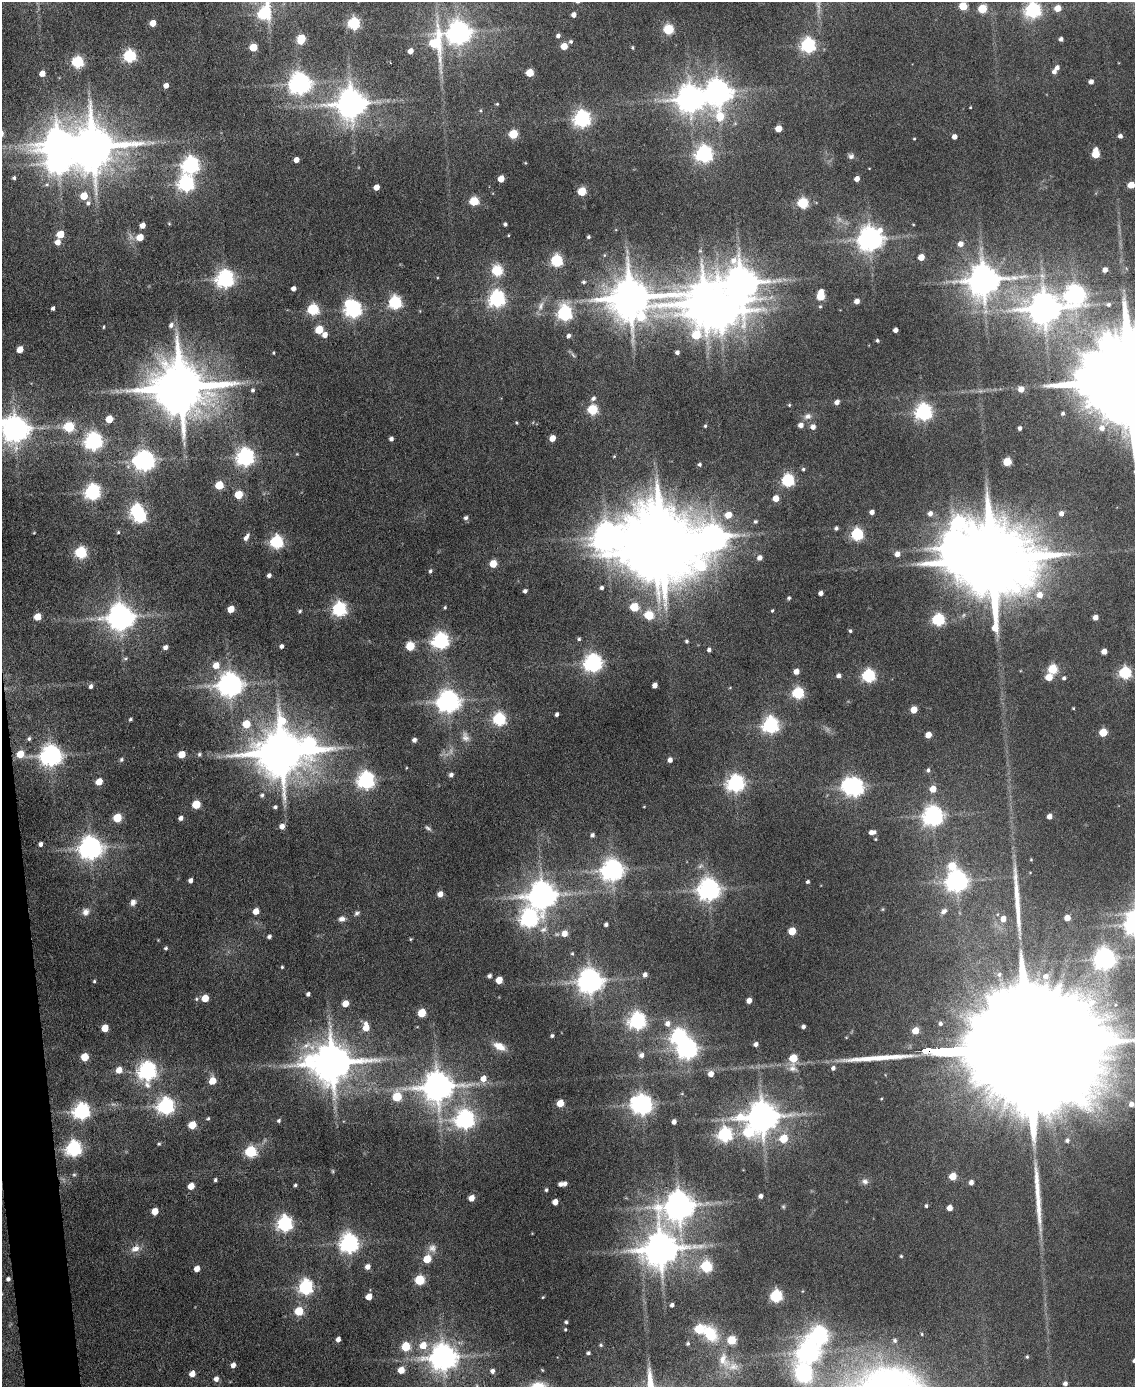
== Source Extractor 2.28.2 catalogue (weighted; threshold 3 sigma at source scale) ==
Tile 7 of 4 x 3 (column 3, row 2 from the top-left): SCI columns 2268-3400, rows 1618-3002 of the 4534 x 4512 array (HDU 1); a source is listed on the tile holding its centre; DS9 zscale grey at full resolution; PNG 1137 x 1389 px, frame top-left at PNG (2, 2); no overlay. Shown black and unused: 2% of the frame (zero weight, under 4 of 8 exposures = <1% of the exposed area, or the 3 px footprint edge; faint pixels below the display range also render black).
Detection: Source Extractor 2.28.2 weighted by HDU 2 'WHT'; one run over the whole footprint, this tile lists its part. Background 0.0942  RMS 0.0056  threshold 0.0228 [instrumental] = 3 sigma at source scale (4.09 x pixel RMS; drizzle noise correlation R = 1.36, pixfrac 0.8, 0.05/0.05 arcsec/px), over >= 5 px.
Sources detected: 412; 3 too faint to see at this stretch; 10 inside a brighter object's white glare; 3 long thin detections or spike segments (spike, bleed or trail) — not listed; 2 inside a brighter listed object's ellipse — not listed separately; the other 394 listed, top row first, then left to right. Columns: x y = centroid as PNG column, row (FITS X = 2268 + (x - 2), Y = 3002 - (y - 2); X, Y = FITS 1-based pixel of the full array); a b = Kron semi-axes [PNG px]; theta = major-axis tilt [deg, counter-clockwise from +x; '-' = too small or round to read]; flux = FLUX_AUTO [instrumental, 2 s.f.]
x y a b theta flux
963 6 5 5 - 20
1058 8 5 5 - 7.1
982 9 5 5 - 24
1032 10 6 6 - 170
263 14 10 6 70 59
574 15 4 4 - 2.8
153 23 5 4 - 7.5
354 23 6 5 - 76
668 29 5 5 - 38
459 33 8 7 - 530
558 36 4 4 - 1.7
301 39 7 5 70 22
1061 39 4 4 - 1.6
571 41 5 5 - 1
434 43 18 10 -89 40
808 45 6 6 - 140
564 46 5 5 - 8.9
253 47 5 5 - 15
633 48 4 4 - 0.69
410 51 4 4 - 4.7
129 56 6 6 - 81
77 62 6 5 - 64
1057 67 5 4 - 2.4
1054 72 6 5 - 2.3
42 73 5 4 - 5.5
530 73 5 5 - 16
1091 82 4 4 - 2.9
300 84 7 7 - 450
166 85 4 4 - 3.3
718 92 9 8 - 660
690 99 9 8 - 750
351 104 9 8 - 1000
497 104 4 4 - 0.59
970 107 3 2 - 0.43
480 110 5 3 - 0.53
720 116 13 8 -73 18
582 119 6 6 - 210
778 128 5 5 - 8.7
513 134 5 5 - 26
1120 136 4 4 - 2
954 137 4 4 - 3.2
914 139 3 3 - 0.47
93 147 13 12 - 2500
704 154 6 6 - 210
1095 154 7 5 86 19
851 156 8 7 - 1.6
296 160 4 4 - 4
525 163 4 3 - 0.41
190 165 7 7 - 200
14 178 4 4 - 1.1
501 179 5 5 - 9.4
857 179 4 4 - 3.6
186 183 7 7 - 160
1131 185 5 5 - 12
376 187 5 4 - 5.3
582 191 5 5 - 25
84 196 5 5 - 12
474 201 5 5 - 29
88 203 6 6 - 1.6
803 203 5 5 - 49
169 223 4 4 - 0.55
505 224 4 3 - 1.2
913 224 4 2 - 0.36
142 225 5 4 - 4.4
60 234 5 5 - 12
508 235 4 2 - 0.43
140 237 5 5 - 9.4
588 237 3 3 - 0.95
870 239 8 7 - 610
58 242 5 5 - 4.2
960 244 5 5 - 3.5
604 255 5 4 - 0.6
921 257 5 4 - 7.9
556 261 6 5 - 73
1105 270 5 4 - 3.1
497 271 6 5 - 46
225 279 7 6 - 240
984 280 10 9 - 1200
583 282 6 5 - 1.1
741 283 13 11 -52 1400
293 288 4 4 - 2.5
821 295 8 5 84 22
1075 295 8 8 - 310
630 298 14 12 -15 2300
497 299 7 6 - 200
857 301 4 4 - 3.5
395 302 6 6 - 92
705 303 17 11 71 1800
1108 304 7 6 - 1.5
540 306 15 7 69 3.5
820 306 5 4 - 0.67
53 308 4 3 - 1.4
1044 308 10 9 - 1100
313 309 6 5 - 59
353 309 8 7 - 210
564 313 7 6 - 140
171 325 7 6 - 2.3
103 327 3 2 - 0.53
319 330 5 5 - 19
895 330 4 4 - 2.6
325 335 5 5 - 4.1
569 336 5 4 - 1.7
877 340 4 4 - 0.88
20 349 5 4 - 7.4
677 352 4 4 - 1.6
273 353 3 3 - 0.47
573 355 8 4 -46 1
1131 380 40 20 2 23000
181 387 15 14 - 4000
1021 389 5 5 - 5.5
253 390 5 4 - 0.99
593 398 6 5 - 1.5
837 402 5 4 - 2.9
789 405 5 4 - 0.62
592 410 5 5 - 43
923 412 6 6 - 210
1063 413 4 4 - 1.1
808 416 10 8 18 2.8
109 419 5 5 - 11
516 423 4 3 - 0.54
801 425 5 5 - 3.4
705 426 4 3 - 0.72
69 427 6 5 - 42
813 427 5 5 - 3.1
1020 428 4 4 - 1.6
1102 428 8 7 - 4.1
15 429 9 8 - 760
552 438 5 4 - 6.2
391 439 4 4 - 1.8
93 441 7 6 - 230
614 456 4 3 - 0.47
245 457 7 6 - 260
145 461 7 6 - 370
1007 462 5 5 - 22
700 464 4 4 - 1.1
803 469 4 4 - 0.87
787 480 6 6 - 87
219 485 5 5 - 21
92 492 7 6 - 170
239 495 5 5 - 19
776 498 5 5 - 7.5
136 510 7 6 - 81
872 512 4 4 - 2.7
930 513 6 5 - 2.6
1061 513 5 5 - 2.9
728 515 6 6 - 8.3
466 518 5 5 - 1.4
755 521 5 5 - 1.1
958 523 14 10 -7 99
836 528 4 4 - 1.2
118 532 5 4 - 0.77
857 534 6 5 - 73
246 537 10 5 57 2.4
607 537 15 13 30 850
661 540 18 14 -30 5700
276 542 6 6 - 93
81 553 6 5 - 66
897 554 5 5 - 4
759 558 6 5 - 2.8
992 559 24 18 2 10000
493 564 5 5 - 14
430 571 4 4 - 1.2
269 575 4 4 - 1.7
602 588 4 4 - 1.4
525 591 4 3 - 1.4
821 593 4 4 - 2.4
1039 595 7 7 - 5.9
789 598 5 4 - 0.82
445 607 5 3 - 0.7
634 607 5 5 - 25
231 609 5 5 - 9.1
339 609 6 6 - 120
772 610 4 3 - 0.57
300 611 5 4 - 0.88
649 615 5 5 - 28
37 617 5 5 - 10
120 617 8 8 - 740
1095 617 4 4 - 4.4
938 619 6 6 - 81
850 631 4 4 - 0.92
579 639 5 4 - 0.89
440 641 7 6 - 180
687 641 4 4 - 0.91
281 646 4 4 - 1.8
410 646 5 5 - 21
165 647 5 5 - 2.2
709 650 4 4 - 1.6
1104 651 4 4 - 4.9
125 658 7 4 18 0.87
593 663 7 7 - 260
216 665 7 6 - 6.4
1053 669 5 5 - 34
796 671 5 4 - 4.2
1125 673 6 5 - 74
838 676 4 4 - 2
868 676 6 6 - 98
1049 677 5 5 - 11
1064 678 4 4 - 1.1
230 685 8 8 - 580
655 685 5 4 - 3.9
91 686 5 4 - 1.5
798 693 6 5 - 63
448 701 8 7 - 430
1073 708 3 2 - 0.48
914 710 5 5 - 11
557 714 4 3 - 1.5
130 719 4 4 - 0.81
499 719 6 6 - 83
246 724 6 5 - 15
770 725 7 6 - 180
1103 732 5 5 - 19
928 735 5 4 - 7.2
465 737 14 9 -72 3.6
29 739 5 4 - 0.98
414 740 4 4 - 2.2
308 746 15 15 - 160
282 752 13 12 - 3000
20 754 6 5 - 10
182 754 5 5 - 10
199 754 5 5 - 1.1
51 756 7 7 - 420
121 760 5 5 - 1
670 760 4 4 - 2.8
928 770 6 4 81 1.1
451 775 5 5 - 1.9
366 780 7 6 - 210
99 782 5 5 - 9.7
735 783 7 7 - 200
854 787 7 6 - 250
933 789 5 5 - 8.2
262 795 6 5 - 1.2
196 804 5 5 - 18
275 807 5 4 - 1.1
644 807 4 2 - 0.37
933 816 7 7 - 350
1049 816 4 4 - 3.8
117 818 5 5 - 20
181 818 5 4 - 2.1
282 826 5 5 - 3.7
428 828 10 4 -35 1.2
872 832 7 4 8 2.7
592 835 5 4 - 1.6
875 839 4 4 - 0.46
41 844 4 4 - 1.9
90 848 8 7 - 520
1031 860 4 3 - 0.44
952 866 7 7 - 14
612 870 8 7 - 430
191 880 4 4 - 2.4
957 881 7 7 - 440
808 882 4 4 - 1.1
709 889 8 7 - 470
440 894 5 5 - 4.1
542 895 9 8 - 880
133 902 8 6 57 2.6
256 911 5 5 - 5.4
944 911 9 6 43 2.2
86 912 9 8 - 2.8
357 913 7 5 35 1.3
528 918 8 7 - 220
1067 918 5 4 - 6.6
342 919 9 7 10 2.4
1003 919 5 5 - 5
606 924 4 4 - 1.5
543 929 11 8 30 3
792 931 5 5 - 15
564 933 6 5 - 5.7
269 936 5 4 - 1.4
410 939 4 4 - 0.58
166 948 5 4 - 0.93
572 954 5 4 - 0.64
1105 959 7 7 - 410
282 967 4 3 - 0.66
645 974 4 4 - 2.3
999 974 7 6 - 1.6
489 976 4 4 - 1.5
1045 976 8 8 - 3.9
499 980 5 5 - 10
94 981 4 3 - 0.72
590 981 8 7 - 650
308 994 4 4 - 1.6
205 998 5 5 - 9.6
196 999 5 4 - 0.8
749 1000 5 4 - 4.2
345 1004 5 5 - 7
422 1013 6 5 - 16
637 1021 7 6 - 210
667 1024 7 7 - 3.2
940 1024 4 4 - 1.3
803 1026 4 4 - 1.6
366 1027 9 6 -88 8.1
105 1028 5 5 - 10
915 1030 5 5 - 9.1
552 1036 4 4 - 0.98
678 1037 7 6 - 160
756 1044 5 4 - 2
499 1046 15 8 -25 7
1019 1048 120 22 2 82000
687 1049 7 7 - 310
642 1055 6 6 - 2.3
84 1057 5 5 - 13
793 1058 6 5 - 18
332 1063 13 11 6 2100
792 1068 13 12 - 4.1
833 1068 5 5 - 1.7
119 1070 6 6 - 5.3
147 1071 8 7 - 250
711 1074 5 5 - 4
483 1078 7 6 - 5.2
212 1081 6 5 - 10
438 1087 10 9 - 1000
397 1097 6 5 - 25
560 1103 5 5 - 12
642 1104 8 7 - 360
1131 1104 7 7 - 3.5
165 1106 7 6 - 190
81 1111 7 6 - 190
762 1117 10 9 - 1200
208 1119 5 4 - 0.7
465 1119 7 7 - 270
279 1120 4 4 - 1
674 1122 4 4 - 2.3
192 1125 5 5 - 13
748 1132 9 8 - 37
725 1134 6 6 - 120
784 1138 6 5 - 16
1067 1140 6 5 - 1.5
159 1144 5 4 - 0.67
73 1149 7 6 - 160
250 1152 6 6 - 56
333 1171 6 4 -89 0.6
74 1174 6 5 - 0.9
953 1176 5 5 - 14
215 1180 4 3 - 1
865 1181 8 7 - 2.1
971 1182 5 4 - 2.7
565 1184 5 4 - 2.3
295 1185 3 3 - 0.87
191 1186 5 5 - 6.7
546 1190 4 3 - 0.85
760 1196 4 4 - 2.2
471 1198 5 4 - 5.4
555 1202 5 4 - 5.3
679 1206 9 8 - 1000
926 1206 4 4 - 0.92
783 1207 6 4 -68 0.74
950 1208 5 4 - 4.8
155 1211 5 5 - 8.1
284 1223 7 6 - 160
349 1243 7 7 - 290
432 1248 11 11 - 3.5
135 1249 14 9 22 4.4
661 1249 11 9 18 1500
901 1256 4 4 - 0.61
427 1259 5 5 - 16
368 1267 5 5 - 3.2
706 1267 6 5 - 55
197 1269 5 4 - 4.4
8 1279 4 4 - 1.2
419 1280 6 5 - 34
305 1287 7 6 - 150
776 1296 6 5 - 71
369 1297 5 5 - 6.3
543 1297 4 3 - 0.51
672 1305 4 3 - 1.5
299 1311 5 5 - 22
566 1322 4 4 - 0.94
565 1329 4 3 - 0.56
699 1329 6 5 - 29
710 1333 19 13 -56 19
922 1334 4 3 - 0.54
819 1336 7 7 - 270
338 1339 4 4 - 2.7
732 1340 5 5 - 22
895 1340 6 5 - 1.3
688 1344 4 4 - 0.87
423 1345 7 7 - 8
601 1345 4 4 - 0.72
406 1347 6 5 - 21
808 1352 8 7 - 410
588 1353 4 3 - 1.1
443 1357 9 8 - 750
1027 1357 4 3 - 0.65
723 1360 23 14 -66 10
1134 1361 4 3 - 1.4
233 1365 5 4 - 2.9
401 1370 5 5 - 7.2
542 1370 5 3 - 0.49
492 1371 5 5 - 2
803 1373 24 17 -72 50
192 1374 5 5 - 4.5
216 1379 5 5 - 2.7
1065 1384 4 4 - 1.8
538 1386 23 11 7 8.8
Overlapping masked pixels (flux is a lower limit): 3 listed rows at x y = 1131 380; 181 387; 1019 1048
Isophote crosses this tile's border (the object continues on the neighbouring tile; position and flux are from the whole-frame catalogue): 7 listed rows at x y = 1032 10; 263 14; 1131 380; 15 429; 1019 1048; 1134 1361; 538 1386